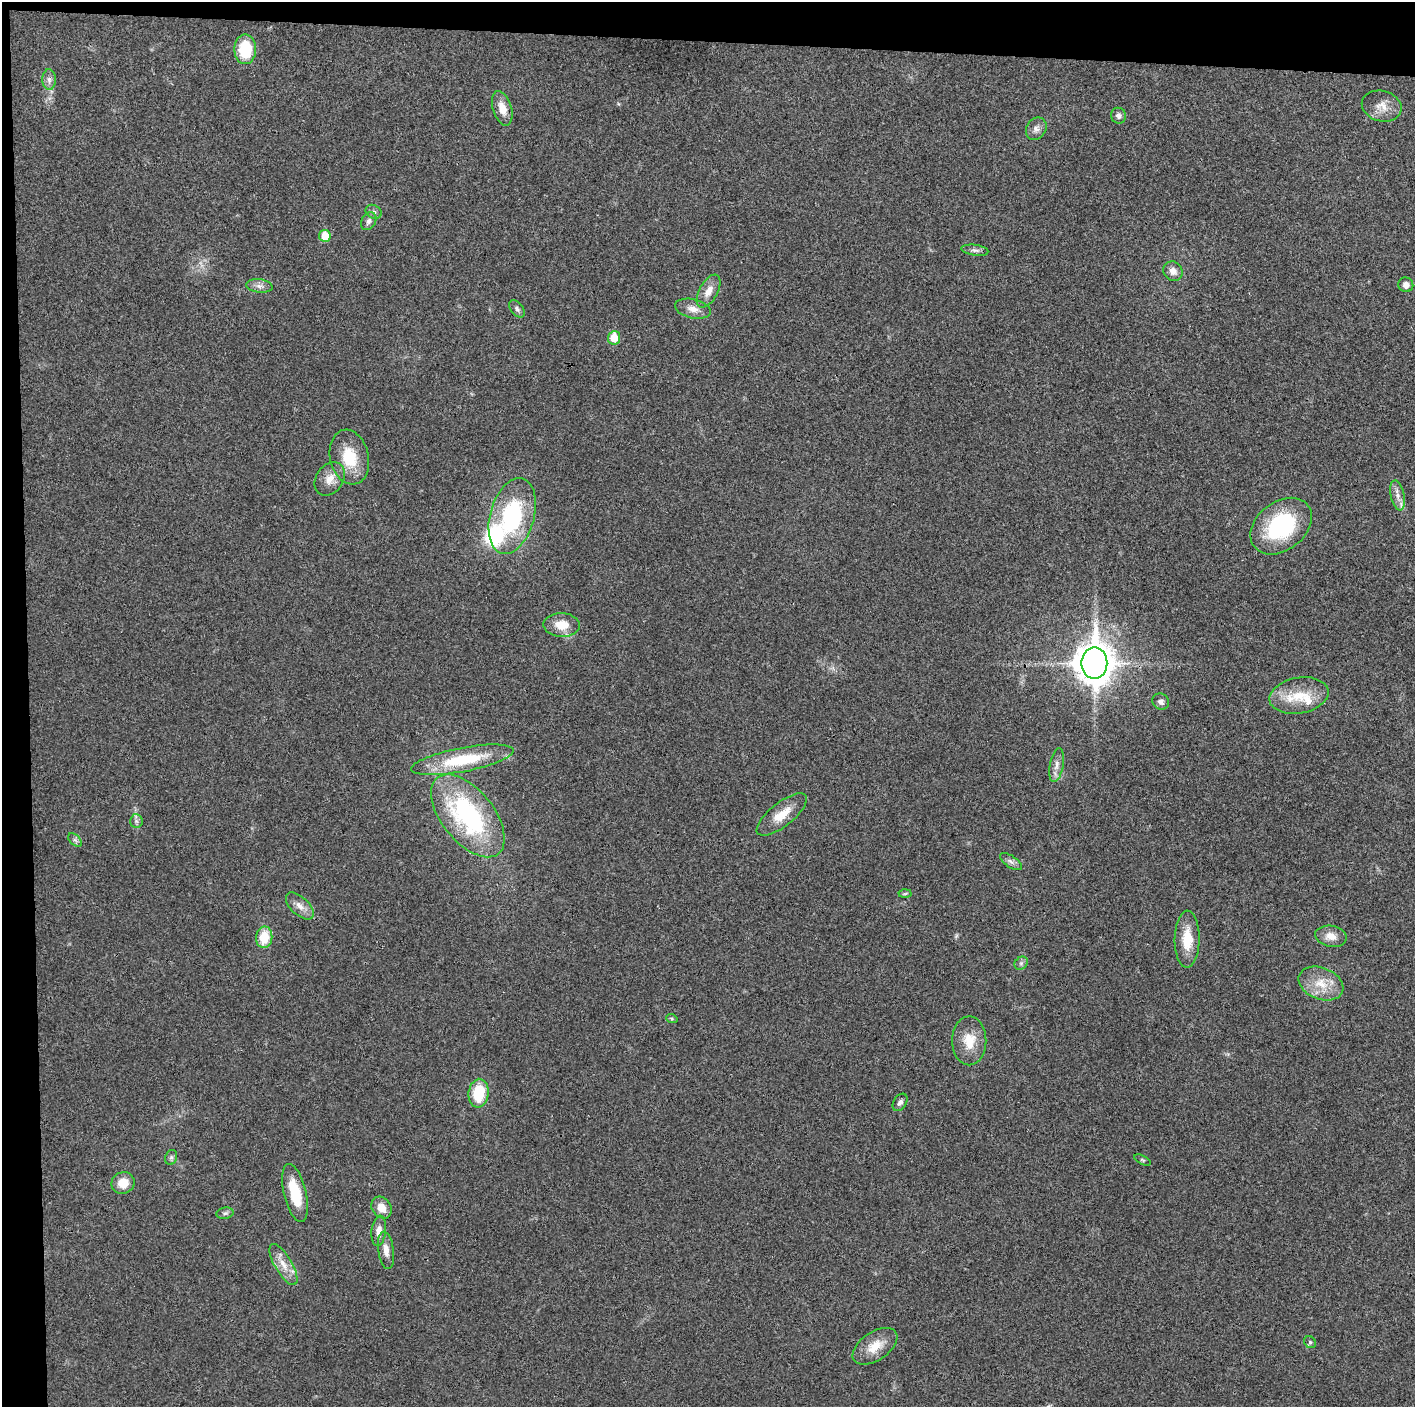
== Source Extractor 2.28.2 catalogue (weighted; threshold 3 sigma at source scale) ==
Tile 1 of 3 x 3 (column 1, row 1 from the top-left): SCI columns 1-1413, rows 2817-4221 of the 4242 x 4223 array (HDU 1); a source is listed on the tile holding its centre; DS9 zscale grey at full resolution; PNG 1417 x 1409 px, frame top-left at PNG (2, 2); each listed source drawn as its Kron ellipse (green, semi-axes under 4 px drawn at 4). Shown black and unused: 5% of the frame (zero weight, under 3 of 4 exposures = <1% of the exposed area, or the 3 px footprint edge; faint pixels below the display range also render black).
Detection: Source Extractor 2.28.2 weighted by HDU 2 'WHT'; one run over the whole footprint, this tile lists its part. Background 0.0193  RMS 0.0039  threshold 0.0174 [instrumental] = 3 sigma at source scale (4.5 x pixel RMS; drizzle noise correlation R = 1.50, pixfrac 1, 0.05/0.05 arcsec/px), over >= 5 px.
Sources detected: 58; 3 inside a brighter listed object's ellipse — not listed separately; the other 55 listed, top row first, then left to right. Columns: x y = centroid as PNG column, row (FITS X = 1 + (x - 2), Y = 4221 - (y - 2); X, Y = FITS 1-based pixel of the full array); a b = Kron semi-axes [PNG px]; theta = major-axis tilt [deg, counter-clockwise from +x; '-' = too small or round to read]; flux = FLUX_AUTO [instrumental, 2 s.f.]
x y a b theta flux
245 49 15 11 -90 16
49 80 10 6 -90 1.8
1382 106 20 15 -15 5.2
502 108 18 9 -73 5.3
1119 116 8 7 - 1.5
1036 129 12 9 56 2.2
374 212 8 6 -30 1.2
369 221 9 7 60 1.6
325 236 6 5 - 8.2
975 250 13 5 -7 1.4
1173 271 10 9 - 2.9
1406 285 7 7 - 2.3
259 286 13 6 -7 2.1
709 291 18 9 61 4.1
517 309 10 6 -51 1.2
693 309 18 9 -13 3.5
614 338 6 6 - 7.7
349 457 28 19 -77 13
330 479 18 13 57 4.8
1398 495 15 6 -77 2.7
512 516 39 22 74 41
1281 526 34 24 38 39
562 625 18 12 -2 6.5
1094 663 16 13 -90 880
1299 695 30 18 10 12
1161 702 8 7 - 1.6
462 760 52 12 11 24
1057 765 17 7 80 2.7
782 815 30 11 39 7.8
468 816 49 26 -51 61
136 821 7 6 - 1.1
75 840 8 5 -44 1.1
1011 862 13 5 -34 1.5
905 894 6 4 2 0.55
300 906 17 8 -43 3.3
1331 936 16 10 -10 4.1
264 937 11 8 82 10
1187 939 28 12 89 10
1021 963 7 6 - 1
1321 984 23 15 -22 9
672 1019 6 4 -19 0.49
969 1041 24 17 90 8.8
479 1093 14 10 83 15
900 1102 9 6 57 1.5
171 1157 8 6 70 0.95
1142 1160 9 4 -27 0.6
123 1183 12 10 30 5.2
295 1193 30 11 -76 13
382 1208 12 9 -53 4.4
225 1213 9 5 9 1
379 1231 15 7 82 3
386 1250 19 8 -82 3.4
283 1265 23 8 -60 5.2
1310 1342 6 5 - 0.73
875 1346 25 14 34 7.6
Overlapping masked pixels (flux is a lower limit): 1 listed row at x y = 1094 663